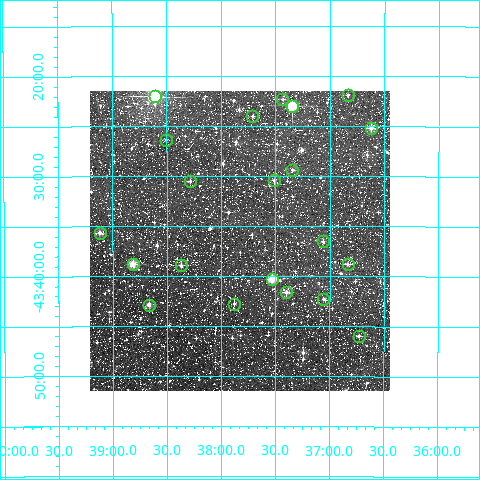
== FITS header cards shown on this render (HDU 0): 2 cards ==
NAXIS1  =                  300
NAXIS2  =                  300

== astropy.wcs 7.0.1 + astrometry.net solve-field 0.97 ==
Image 300 x 300 px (HDU 0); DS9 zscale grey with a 90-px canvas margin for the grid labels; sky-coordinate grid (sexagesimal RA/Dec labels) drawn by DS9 from the SOLVED WCS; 21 Tycho-2 reference stars matched to detected sources circled (green)
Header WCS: RA---TAN/DEC--TAN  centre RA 14:37:50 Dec -43:36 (219.46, -43.61 deg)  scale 6 arcsec/px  FOV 30.0' x 30.0'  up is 0 deg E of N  parity normal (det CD < 0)
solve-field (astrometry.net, Tycho-2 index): VERIFIED the header's WCS against the Tycho-2 star catalogue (verified at 2 index scales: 8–21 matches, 0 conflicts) and refined it, rather than solving blind
Solved WCS: RA---TAN-SIP/DEC--TAN-SIP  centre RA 14:37:50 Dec -43:36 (219.46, -43.61 deg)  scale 6 arcsec/px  FOV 30.0' x 30.0'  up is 0 deg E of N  parity normal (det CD < 0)
The solver's refit moves the header's centre by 1.2 arcsec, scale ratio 1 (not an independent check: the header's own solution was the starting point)
Tycho-2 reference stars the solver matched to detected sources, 21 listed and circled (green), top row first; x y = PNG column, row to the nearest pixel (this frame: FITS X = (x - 90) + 1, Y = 300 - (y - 91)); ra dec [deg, ICRS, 3 dp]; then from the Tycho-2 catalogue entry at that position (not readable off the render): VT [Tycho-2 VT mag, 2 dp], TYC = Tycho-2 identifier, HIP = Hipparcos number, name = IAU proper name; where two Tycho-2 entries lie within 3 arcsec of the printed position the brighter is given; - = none
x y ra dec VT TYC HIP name
348 95 219.209 -43.365 11.48 7818-214-1 - -
155 96 219.651 -43.367 7.73 7818-183-1 - -
282 99 219.359 -43.372 11.25 7818-201-1 - -
292 106 219.336 -43.383 8.58 7818-124-1 - -
252 116 219.428 -43.400 11.50 7818-582-1 - -
371 128 219.156 -43.420 10.64 7818-316-1 - -
166 140 219.627 -43.439 11.48 7818-1476-1 - -
292 170 219.336 -43.489 11.63 7818-1658-1 - -
274 180 219.378 -43.507 11.13 7818-1565-1 - -
190 181 219.571 -43.509 11.30 7818-1605-1 - -
100 233 219.780 -43.594 10.50 7818-2310-1 - -
323 241 219.266 -43.609 11.73 7818-2365-1 - -
133 264 219.703 -43.646 10.06 7818-446-1 - -
348 264 219.208 -43.647 11.11 7818-1684-1 - -
181 265 219.592 -43.649 10.92 7818-862-1 - -
272 279 219.383 -43.672 9.95 7818-1212-1 - -
286 292 219.350 -43.694 10.55 7818-668-1 - -
323 299 219.264 -43.704 12.76 7818-1342-1 - -
234 304 219.470 -43.713 11.63 7818-782-1 - -
149 305 219.667 -43.714 10.36 7818-2049-1 - -
359 336 219.182 -43.766 11.12 7818-1124-1 - -